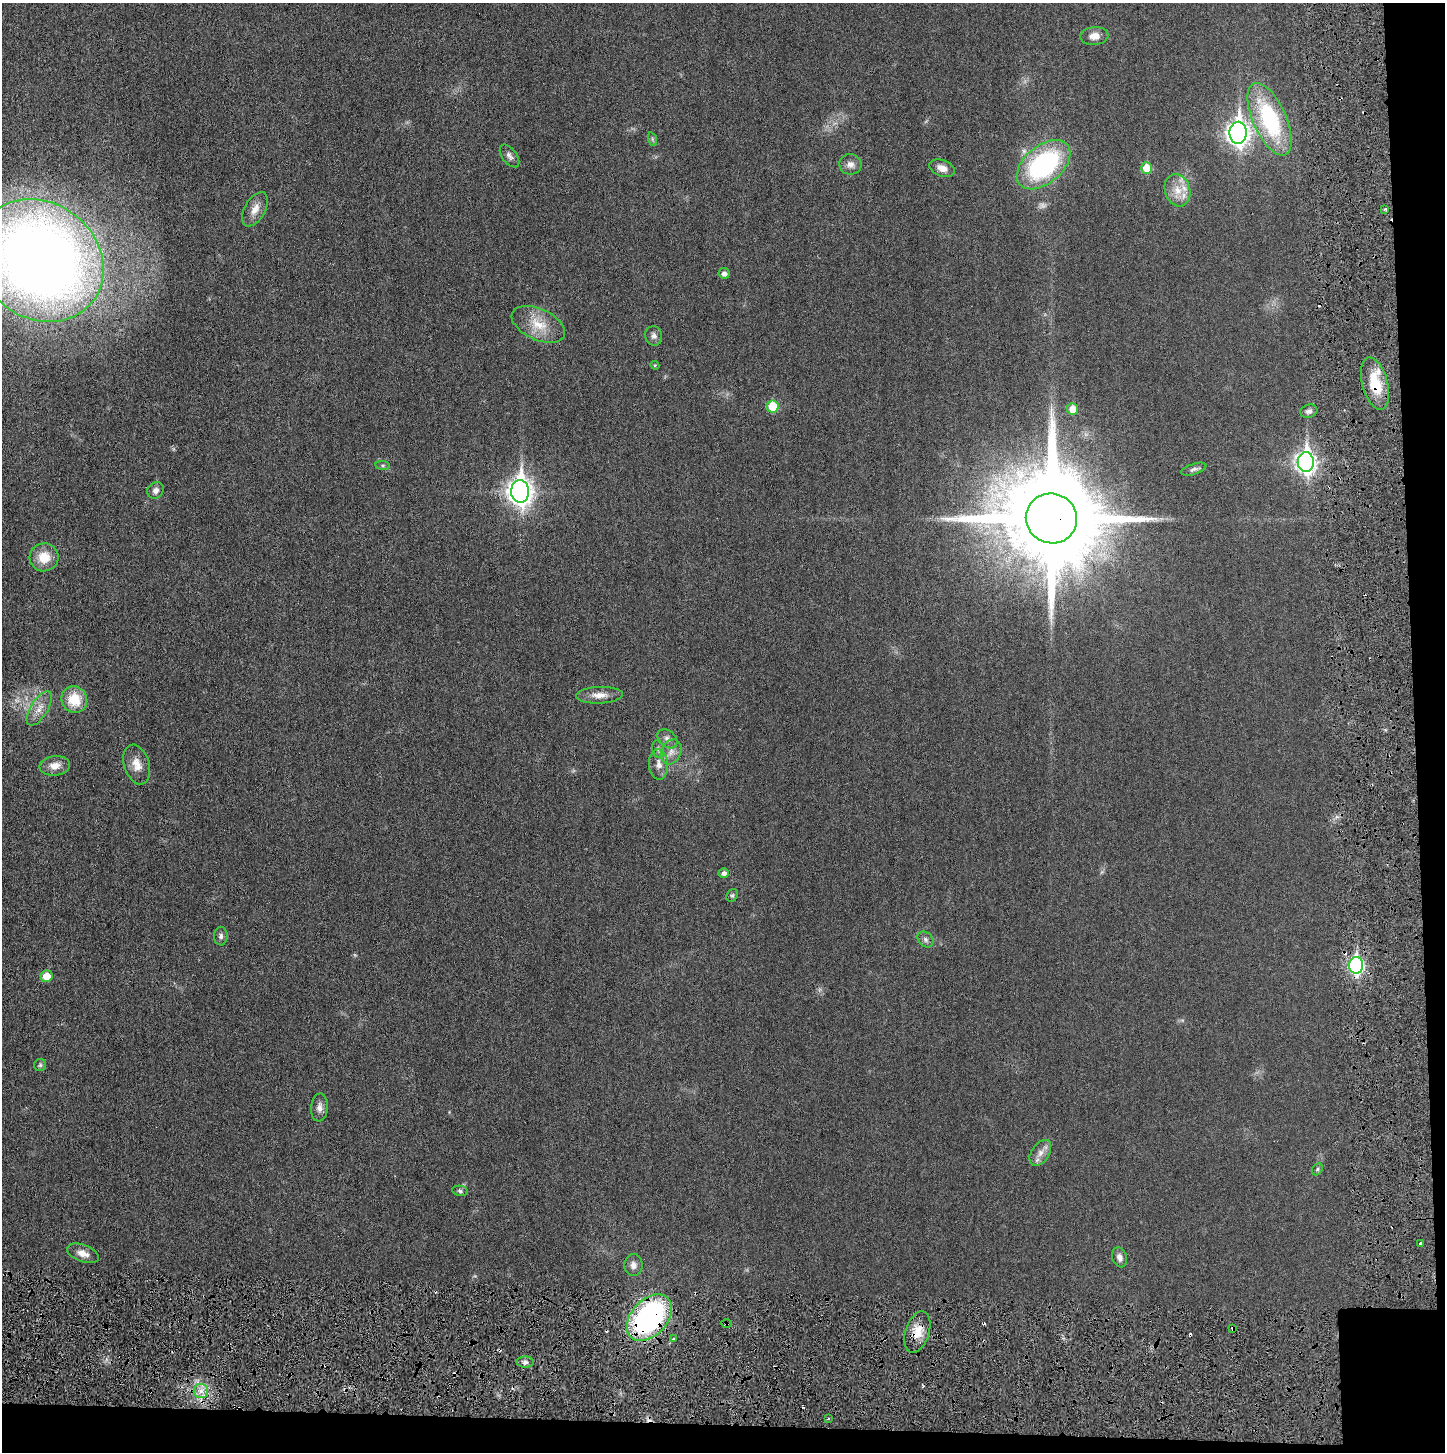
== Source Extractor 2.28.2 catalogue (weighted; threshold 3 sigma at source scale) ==
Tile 9 of 3 x 3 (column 3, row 3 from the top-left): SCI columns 2898-4340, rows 32-1481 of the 4341 x 4384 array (HDU 1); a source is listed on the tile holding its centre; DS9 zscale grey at full resolution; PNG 1447 x 1454 px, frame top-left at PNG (2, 3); each listed source drawn as its Kron ellipse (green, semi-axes under 4 px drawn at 4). Shown black and unused: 5% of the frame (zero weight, under 3 of 6 exposures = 1% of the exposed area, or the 3 px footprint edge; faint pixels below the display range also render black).
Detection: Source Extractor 2.28.2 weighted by HDU 2 'WHT'; one run over the whole footprint, this tile lists its part. Background 0.0196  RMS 0.0039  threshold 0.0159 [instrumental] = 3 sigma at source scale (4.09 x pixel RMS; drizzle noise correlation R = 1.36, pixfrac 0.8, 0.05/0.05 arcsec/px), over >= 5 px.
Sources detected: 71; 2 too faint to see at this stretch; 8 cosmic-ray / hot-pixel residue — neither listed nor drawn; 1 inside a brighter listed object's ellipse — not listed separately; the other 60 listed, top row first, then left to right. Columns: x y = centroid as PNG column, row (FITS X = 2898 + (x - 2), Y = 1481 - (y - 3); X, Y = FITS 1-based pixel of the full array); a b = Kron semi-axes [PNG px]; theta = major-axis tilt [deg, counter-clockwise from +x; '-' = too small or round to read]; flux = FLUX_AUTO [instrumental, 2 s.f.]
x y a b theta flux
1094 36 14 9 5 3
1269 119 39 17 -66 36
1238 133 11 8 89 220
652 139 7 4 -72 0.57
509 156 13 7 -53 1.4
850 164 11 10 - 2
1044 165 31 19 40 53
942 168 13 8 -21 2.9
1146 168 6 5 - 7.2
1178 190 16 12 -74 5.2
255 209 19 10 61 3.6
1385 209 4 3 - 0.42
40 260 67 57 -38 460
724 273 5 5 - 1.4
538 324 28 15 -24 8.5
654 336 9 8 - 1.5
655 365 4 4 - 0.41
1375 384 27 12 -74 12
773 406 6 6 - 12
1072 409 6 5 - 4.3
1309 411 9 6 17 1.3
1306 462 10 8 -90 180
383 465 7 4 -8 0.51
1194 469 13 5 18 1.1
155 490 9 7 48 1.6
520 491 11 9 -89 300
1051 518 26 25 - 9300
44 557 14 14 - 6.5
599 695 23 8 2 3.5
74 699 13 12 - 9.1
39 708 19 8 58 3.6
667 739 11 8 -41 1.8
658 749 9 5 -80 0.92
671 752 13 9 64 2.8
137 764 20 12 -73 4.2
659 764 15 9 -87 2.8
55 766 15 10 6 3.5
724 873 5 5 - 1.3
732 895 7 5 51 0.6
221 936 9 7 86 1.2
925 939 9 7 -47 1.2
1356 965 8 7 - 75
47 976 6 6 - 5.4
40 1065 6 6 - 0.7
319 1107 14 8 86 2.1
1040 1153 14 9 57 2.8
1317 1169 6 4 61 0.61
460 1191 8 5 -11 0.7
1421 1244 3 3 - 1.4
83 1253 16 8 -20 3
1120 1257 10 7 -71 1.7
633 1265 11 9 90 2
649 1318 27 18 47 85
726 1324 6 3 1 0.47
1233 1329 4 3 - 0.88
917 1332 21 12 73 5.7
673 1339 4 4 - 0.5
525 1362 8 5 0 1.2
201 1391 7 7 - 2
828 1419 3 2 - 0.41
Overlapping masked pixels (flux is a lower limit): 7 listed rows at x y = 1375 384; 1051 518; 1356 965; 649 1318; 726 1324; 1233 1329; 917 1332
Isophote crosses this tile's border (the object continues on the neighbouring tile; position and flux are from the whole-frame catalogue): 1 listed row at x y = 40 260